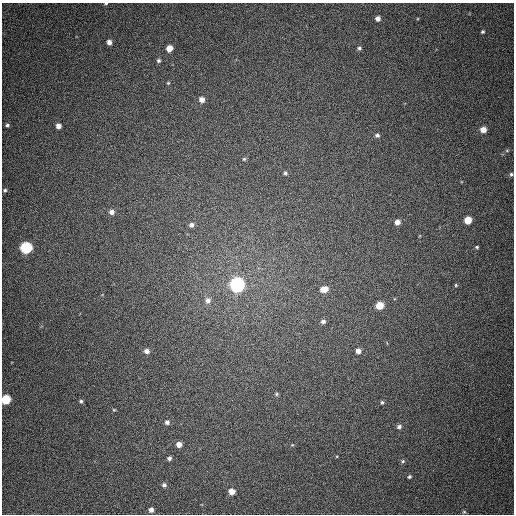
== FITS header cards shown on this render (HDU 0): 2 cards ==
NAXIS1  =                  512
NAXIS2  =                  512

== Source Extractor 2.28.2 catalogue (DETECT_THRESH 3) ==
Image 512 x 512 px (HDU 0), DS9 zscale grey, 1 PNG px = 1 image px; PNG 516 x 516 px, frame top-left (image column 1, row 512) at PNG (2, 3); no overlay
Background 394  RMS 10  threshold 29.9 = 3 sigma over >= 5 px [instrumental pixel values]
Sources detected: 48; all 48 listed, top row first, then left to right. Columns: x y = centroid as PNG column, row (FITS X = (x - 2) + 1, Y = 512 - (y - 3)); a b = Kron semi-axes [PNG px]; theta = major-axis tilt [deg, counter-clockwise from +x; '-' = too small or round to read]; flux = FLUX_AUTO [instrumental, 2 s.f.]
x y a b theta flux
106 3 5 2 - 790
378 19 4 4 - 3100
483 32 5 4 - 1100
109 42 5 4 - 3400
169 48 5 5 - 9100
359 48 5 4 - 1300
159 61 5 5 - 1400
168 83 4 4 - 780
202 100 6 5 - 5000
7 125 4 3 - 1200
58 126 5 4 - 4100
483 130 5 5 - 6500
377 135 5 5 - 1600
507 151 6 4 0 720
244 159 5 5 - 1100
285 173 5 5 - 1400
511 174 5 5 - 1200
5 190 4 3 - 860
112 212 6 5 - 3600
468 220 5 5 - 14000
397 222 5 5 - 4300
191 225 6 6 - 2800
477 247 4 4 - 860
26 248 6 6 - 78000
237 285 6 6 - 230000
456 285 5 4 - 700
324 289 7 5 12 8400
208 300 7 7 - 3400
380 305 5 5 - 15000
323 321 5 5 - 2200
146 351 5 5 - 3400
358 351 5 5 - 3900
276 394 5 4 - 880
6 400 5 5 - 30000
81 401 4 4 - 1100
382 402 5 4 - 1200
114 410 4 4 - 630
167 422 5 5 - 2200
399 427 6 5 - 2000
179 444 5 5 - 4800
292 445 5 3 - 590
169 458 5 4 - 1800
403 461 5 4 - 1100
409 477 4 3 - 1100
164 485 5 5 - 1800
232 492 5 5 - 6500
151 510 4 4 - 3000
464 512 6 5 - 840
At the frame edge (FLAGS 8, measured only in part): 3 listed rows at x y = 106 3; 511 174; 6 400